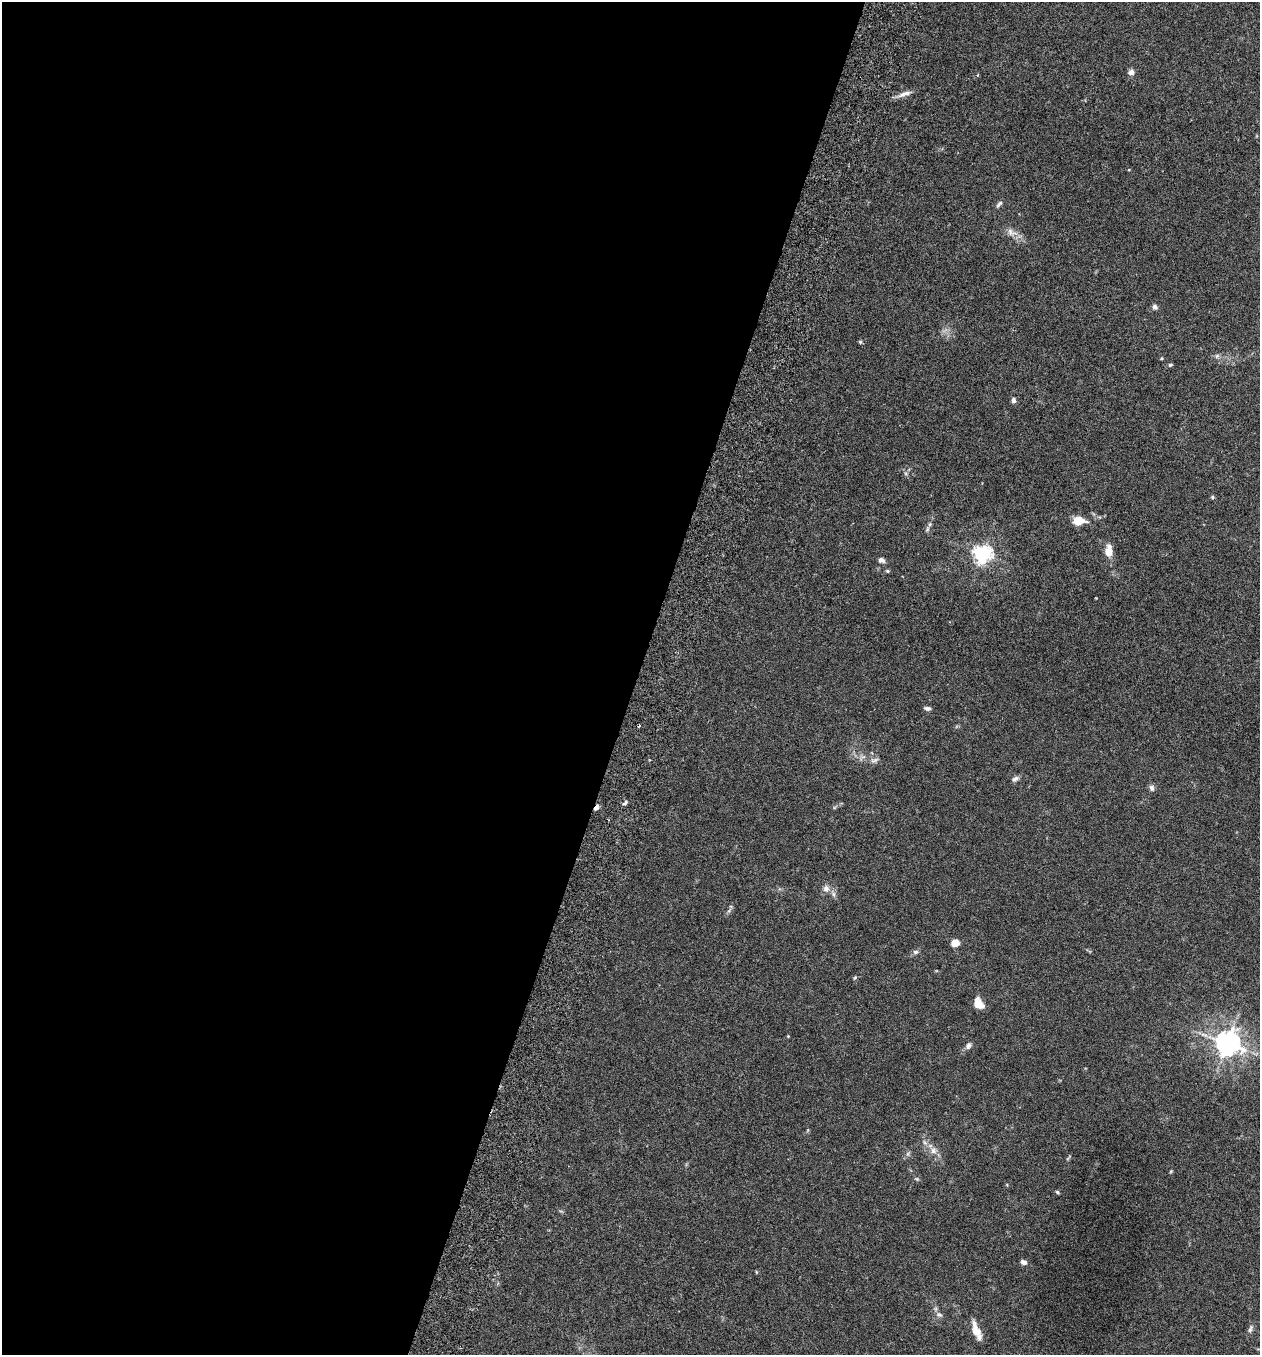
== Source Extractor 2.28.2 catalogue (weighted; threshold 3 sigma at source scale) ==
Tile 5 of 4 x 4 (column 1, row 2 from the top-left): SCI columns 192-1449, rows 2736-4088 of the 5544 x 5466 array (HDU 1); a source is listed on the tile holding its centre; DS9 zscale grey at full resolution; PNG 1262 x 1357 px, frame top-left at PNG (2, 2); no overlay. Shown black and unused: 50% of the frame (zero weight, under 3 of 6 exposures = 3% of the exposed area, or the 3 px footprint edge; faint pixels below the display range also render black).
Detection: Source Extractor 2.28.2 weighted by HDU 2 'WHT'; one run over the whole footprint, this tile lists its part. Background 0.0171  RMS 0.002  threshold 0.008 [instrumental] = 3 sigma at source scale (4.09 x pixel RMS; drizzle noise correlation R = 1.36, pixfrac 0.8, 0.05/0.05 arcsec/px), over >= 5 px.
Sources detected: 46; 1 cosmic-ray / hot-pixel residue — not listed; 2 inside a brighter listed object's ellipse — not listed separately; the other 43 listed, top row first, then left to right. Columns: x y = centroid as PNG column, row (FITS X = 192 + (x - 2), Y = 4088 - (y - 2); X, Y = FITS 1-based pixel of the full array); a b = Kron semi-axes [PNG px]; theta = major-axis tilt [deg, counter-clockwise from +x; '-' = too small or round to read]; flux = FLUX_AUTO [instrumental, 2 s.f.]
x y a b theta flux
1131 72 8 7 - 0.74
977 75 5 3 - 0.17
903 94 18 7 22 1.1
999 204 12 4 48 0.44
1011 232 15 9 -33 1.3
1155 307 7 6 - 0.55
860 342 5 4 - 0.26
1217 356 7 5 45 0.42
1161 358 4 3 - 0.19
1170 365 5 4 - 0.29
1013 400 7 5 -76 0.52
1212 497 5 4 - 0.24
1079 521 11 7 0 3
927 529 7 5 60 0.34
1109 551 14 8 88 2.3
982 554 7 6 - 70
881 560 7 6 - 0.71
887 571 5 4 - 0.25
927 708 8 5 -11 0.51
874 760 12 5 13 0.6
1015 779 10 6 28 0.54
1152 788 8 6 -74 0.6
625 803 8 3 45 0.31
596 808 7 4 51 0.78
826 888 9 9 - 0.94
834 894 7 4 -89 0.43
955 943 5 5 - 4.9
915 952 7 6 - 0.48
855 978 6 3 45 0.19
979 1004 12 8 -53 1.9
788 1036 4 3 - 0.14
1227 1043 8 7 - 190
968 1046 9 7 61 0.62
925 1142 8 5 -45 0.46
933 1150 9 8 - 1
1068 1158 11 2 53 0.2
1171 1171 5 4 - 0.17
917 1179 6 4 -44 0.24
1057 1192 5 4 - 0.27
1023 1262 8 6 -22 0.7
939 1314 10 5 -10 0.48
1250 1329 12 5 74 0.59
976 1331 22 8 -69 2.2
Overlapping masked pixels (flux is a lower limit): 1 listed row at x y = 596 808